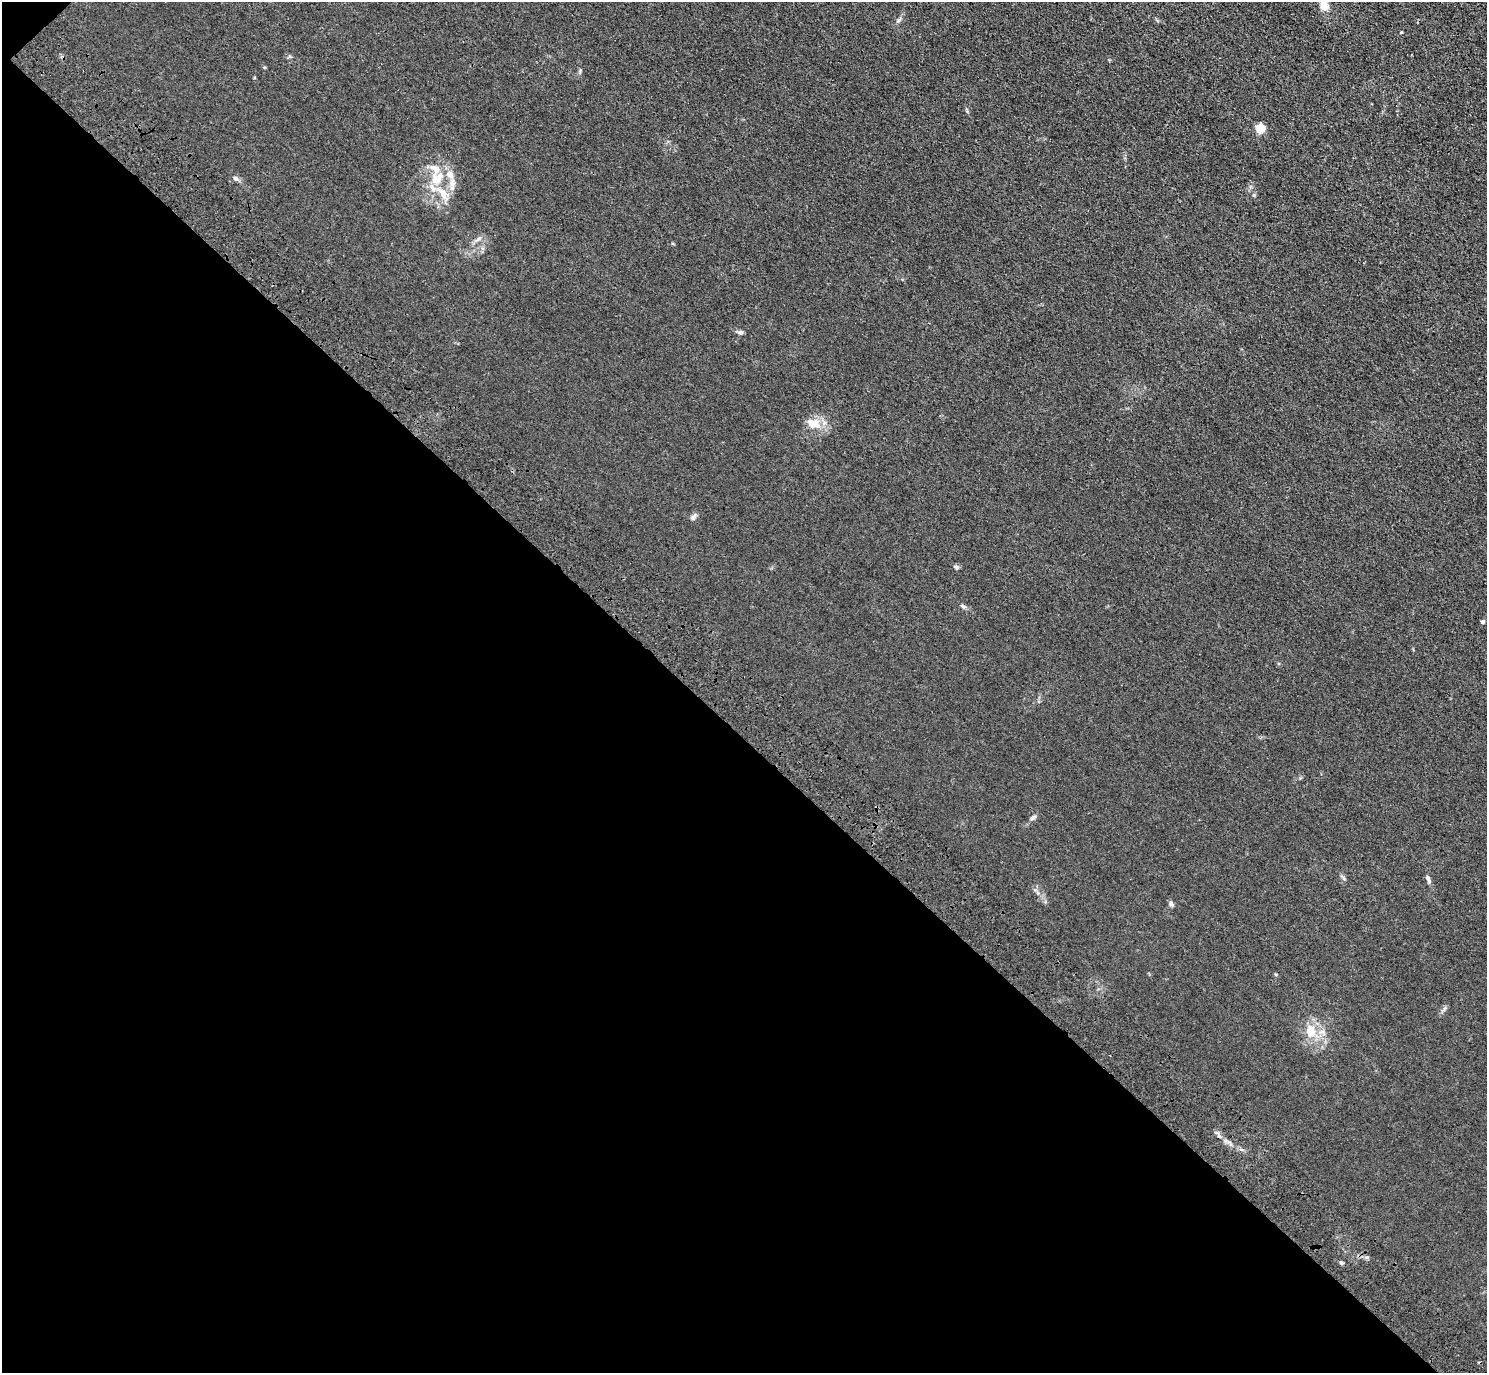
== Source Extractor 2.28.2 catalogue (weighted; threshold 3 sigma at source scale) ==
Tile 9 of 4 x 4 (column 1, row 3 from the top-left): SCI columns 91-1575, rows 1759-3129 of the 6120 x 6120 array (HDU 1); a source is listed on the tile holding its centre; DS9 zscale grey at full resolution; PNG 1489 x 1375 px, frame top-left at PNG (2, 2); no overlay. Shown black and unused: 47% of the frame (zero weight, under 3 of 4 exposures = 6% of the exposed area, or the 3 px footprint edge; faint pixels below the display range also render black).
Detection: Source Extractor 2.28.2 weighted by HDU 2 'WHT'; one run over the whole footprint, this tile lists its part. Background 0.0132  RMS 0.0053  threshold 0.024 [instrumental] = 3 sigma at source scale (4.5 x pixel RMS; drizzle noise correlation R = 1.50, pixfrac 1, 0.05/0.05 arcsec/px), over >= 5 px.
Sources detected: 22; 3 inside a brighter listed object's ellipse — not listed separately; the other 19 listed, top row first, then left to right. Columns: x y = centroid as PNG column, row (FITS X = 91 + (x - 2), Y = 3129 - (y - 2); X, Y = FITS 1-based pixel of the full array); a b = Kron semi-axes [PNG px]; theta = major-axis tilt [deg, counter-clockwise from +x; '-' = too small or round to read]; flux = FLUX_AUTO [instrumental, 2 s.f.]
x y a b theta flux
1324 4 23 10 -84 6.4
899 20 8 4 36 1.1
1401 32 3 3 - 0.51
1260 128 10 9 - 5
435 168 17 7 -27 4.4
236 178 8 5 -28 1.2
452 184 14 7 79 3.5
442 192 24 9 -51 7.6
1254 195 6 3 -72 0.6
740 332 8 5 -18 1.2
811 422 16 12 -8 6.3
693 517 9 6 45 1.6
956 567 6 5 - 0.89
1483 622 5 5 - 0.79
1033 818 9 5 39 1.4
1428 879 11 5 -70 1.5
1171 904 7 5 -60 1.4
1311 1031 21 13 -84 9.8
1341 1263 5 5 - 0.77
Isophote crosses this tile's border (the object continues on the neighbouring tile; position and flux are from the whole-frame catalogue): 1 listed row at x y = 1324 4